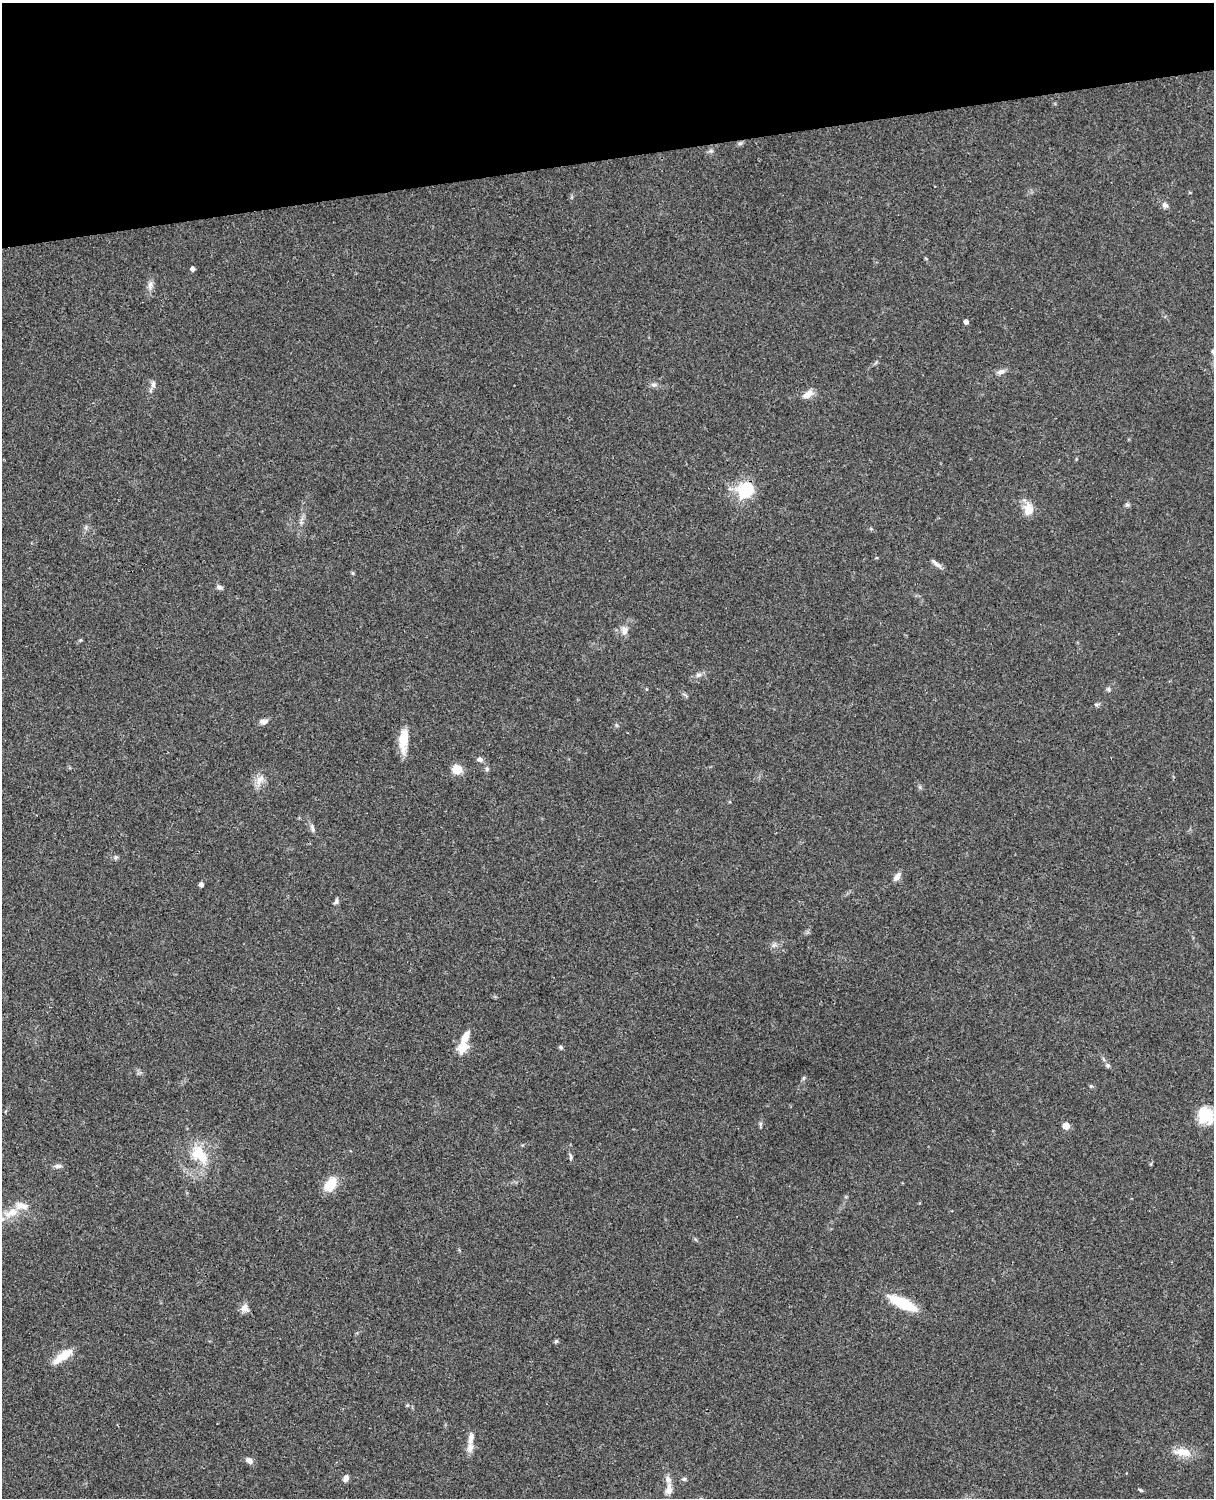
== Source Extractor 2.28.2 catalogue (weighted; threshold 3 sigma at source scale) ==
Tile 3 of 4 x 3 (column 3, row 1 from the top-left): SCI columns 2547-3758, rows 3269-4764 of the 5090 x 4927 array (HDU 1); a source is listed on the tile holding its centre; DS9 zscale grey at full resolution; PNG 1216 x 1500 px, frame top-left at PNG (2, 3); no overlay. Shown black and unused: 10% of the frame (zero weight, under 3 of 4 exposures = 6% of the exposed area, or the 3 px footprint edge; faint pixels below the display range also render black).
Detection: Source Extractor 2.28.2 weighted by HDU 2 'WHT'; one run over the whole footprint, this tile lists its part. Background 0.0822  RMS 0.006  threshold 0.0272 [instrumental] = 3 sigma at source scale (4.5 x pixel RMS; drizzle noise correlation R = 1.50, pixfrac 1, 0.05/0.05 arcsec/px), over >= 5 px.
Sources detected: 61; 1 inside a brighter object's white glare — not listed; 4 inside a brighter listed object's ellipse — not listed separately; the other 56 listed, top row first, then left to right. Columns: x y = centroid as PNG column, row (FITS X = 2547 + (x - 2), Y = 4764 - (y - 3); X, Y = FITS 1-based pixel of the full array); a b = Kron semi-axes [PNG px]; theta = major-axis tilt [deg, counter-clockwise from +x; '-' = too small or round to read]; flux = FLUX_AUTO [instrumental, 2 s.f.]
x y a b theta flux
711 151 7 4 -18 1
1165 205 8 7 - 1.9
192 269 4 4 - 2.1
150 285 13 6 85 3
966 322 4 4 - 2.4
1001 371 11 6 16 2.5
153 384 10 5 89 2.1
654 385 9 6 -8 1.8
808 394 15 7 27 4.7
745 490 12 11 - 34
1127 505 6 5 - 1.2
1029 509 14 10 -90 8.5
937 564 15 5 -33 2.3
353 573 6 4 -89 0.72
219 587 7 6 - 1.5
624 631 12 9 86 3.9
698 675 9 5 7 1.8
646 689 5 3 - 0.53
1108 689 6 5 - 1
1096 704 8 4 8 1
263 722 11 6 -1 2.8
403 740 29 10 86 11
480 759 8 6 -11 1.9
457 769 10 9 - 8.6
487 769 6 5 - 1.1
259 780 18 9 63 5
312 828 13 5 -74 1.9
116 857 6 5 - 1
897 876 12 6 55 3.2
201 884 4 4 - 2.2
336 901 8 6 63 1.5
465 1037 14 7 61 6.9
462 1047 8 7 - 13
561 1047 6 5 - 1
1108 1065 6 6 - 1.2
804 1078 6 4 88 0.92
1091 1086 5 4 - 0.78
1206 1116 19 17 36 14
760 1124 7 4 90 1
1066 1126 5 5 - 10
200 1155 27 16 -44 19
570 1156 10 4 -85 1.3
58 1166 10 5 5 1.9
330 1184 19 11 54 11
11 1213 24 11 20 9.8
902 1303 30 10 -26 23
244 1308 11 10 - 3.6
556 1341 5 5 - 0.96
62 1356 28 9 36 10
471 1438 18 7 79 4.1
1182 1452 26 11 -6 8.8
249 1460 11 7 -39 2.5
346 1478 7 6 - 2.7
684 1479 7 5 1 1.1
669 1489 14 8 86 4.9
1140 1490 7 3 -37 0.71